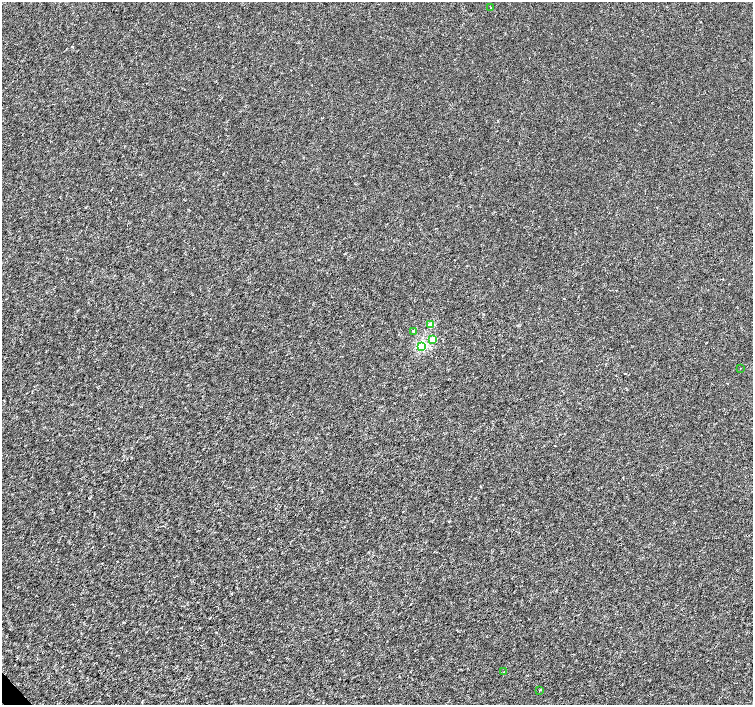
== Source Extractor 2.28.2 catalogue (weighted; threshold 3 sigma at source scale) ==
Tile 7 of 4 x 4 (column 3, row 2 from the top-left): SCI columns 3003-4503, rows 2953-4358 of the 6008 x 5970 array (HDU 1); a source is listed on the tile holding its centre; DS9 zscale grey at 2 x 2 block average (1 PNG px = mean of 2 x 2 image px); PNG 755 x 707 px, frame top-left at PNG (2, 2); each listed source drawn as its Kron ellipse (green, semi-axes under 4 px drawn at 4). Shown black and unused: <1% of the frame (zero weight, under 3 of 4 exposures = <1% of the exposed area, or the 3 px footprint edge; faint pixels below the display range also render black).
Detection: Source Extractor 2.28.2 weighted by HDU 2 'WHT'; one run over the whole footprint, this tile lists its part. Background -2.05e-04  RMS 0.0017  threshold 0.00763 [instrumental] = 3 sigma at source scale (4.5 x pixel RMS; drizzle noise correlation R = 1.50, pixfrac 1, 0.0396/0.0396 arcsec/px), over >= 5 px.
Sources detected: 8; all 8 listed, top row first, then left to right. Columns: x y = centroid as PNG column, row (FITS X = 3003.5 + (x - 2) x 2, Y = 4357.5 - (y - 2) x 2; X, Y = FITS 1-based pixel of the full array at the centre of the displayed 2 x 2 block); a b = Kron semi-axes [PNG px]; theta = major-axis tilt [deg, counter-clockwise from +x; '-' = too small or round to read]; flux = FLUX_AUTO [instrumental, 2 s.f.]
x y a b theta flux
491 8 2 2 - 0.18
430 325 3 3 - 5.7
414 331 2 2 - 1.9
433 340 3 3 - 6.9
422 346 3 3 - 20
741 368 2 2 - 0.23
504 672 2 2 - 0.93
540 690 2 2 - 0.26